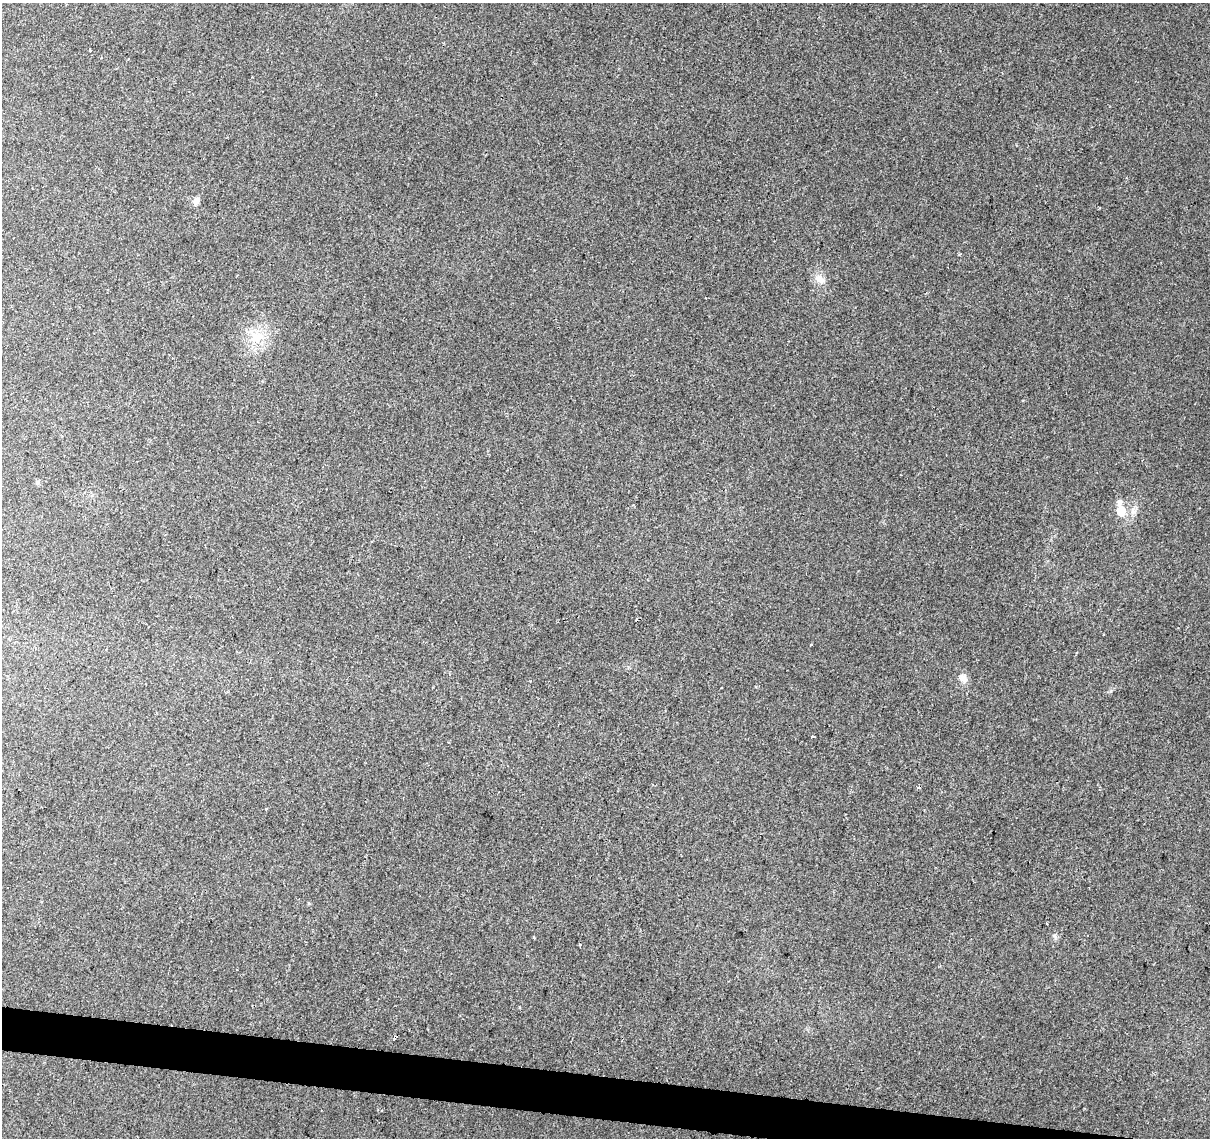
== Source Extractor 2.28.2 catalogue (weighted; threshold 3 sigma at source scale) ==
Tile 6 of 4 x 4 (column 2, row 2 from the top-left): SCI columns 1216-2423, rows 2555-3690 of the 4840 x 5051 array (HDU 1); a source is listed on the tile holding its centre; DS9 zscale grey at full resolution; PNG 1212 x 1140 px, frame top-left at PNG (2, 3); no overlay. Shown black and unused: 3% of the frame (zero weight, under 2 of 3 exposures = <1% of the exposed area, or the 3 px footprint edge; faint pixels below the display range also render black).
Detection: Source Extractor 2.28.2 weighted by HDU 2 'WHT'; one run over the whole footprint, this tile lists its part. Background 0.0109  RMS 0.0057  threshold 0.0258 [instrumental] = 3 sigma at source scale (4.5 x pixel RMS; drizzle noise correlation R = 1.50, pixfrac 1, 0.0396/0.0396 arcsec/px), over >= 5 px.
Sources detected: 18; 4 cosmic-ray / hot-pixel residue — not listed; the other 14 listed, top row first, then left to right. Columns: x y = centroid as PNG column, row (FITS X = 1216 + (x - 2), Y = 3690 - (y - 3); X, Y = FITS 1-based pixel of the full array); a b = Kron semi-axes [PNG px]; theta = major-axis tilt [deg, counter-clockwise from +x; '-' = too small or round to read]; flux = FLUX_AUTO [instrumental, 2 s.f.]
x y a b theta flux
90 50 4 2 - 1.1
196 201 10 7 54 2.6
820 279 16 10 -34 5.1
255 338 19 10 69 9.6
38 482 6 5 - 1.3
1119 503 8 7 - 2.5
1121 511 8 7 - 10
1103 634 3 2 - 0.47
811 644 3 2 - 0.43
963 678 13 9 -70 3.9
812 736 4 3 - 5
266 808 3 3 - 1.3
1054 936 8 5 -37 1.4
534 937 3 2 - 0.56
Unlisted compact peaks at least as high as the median listed source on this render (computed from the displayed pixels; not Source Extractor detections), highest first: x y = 1111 691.